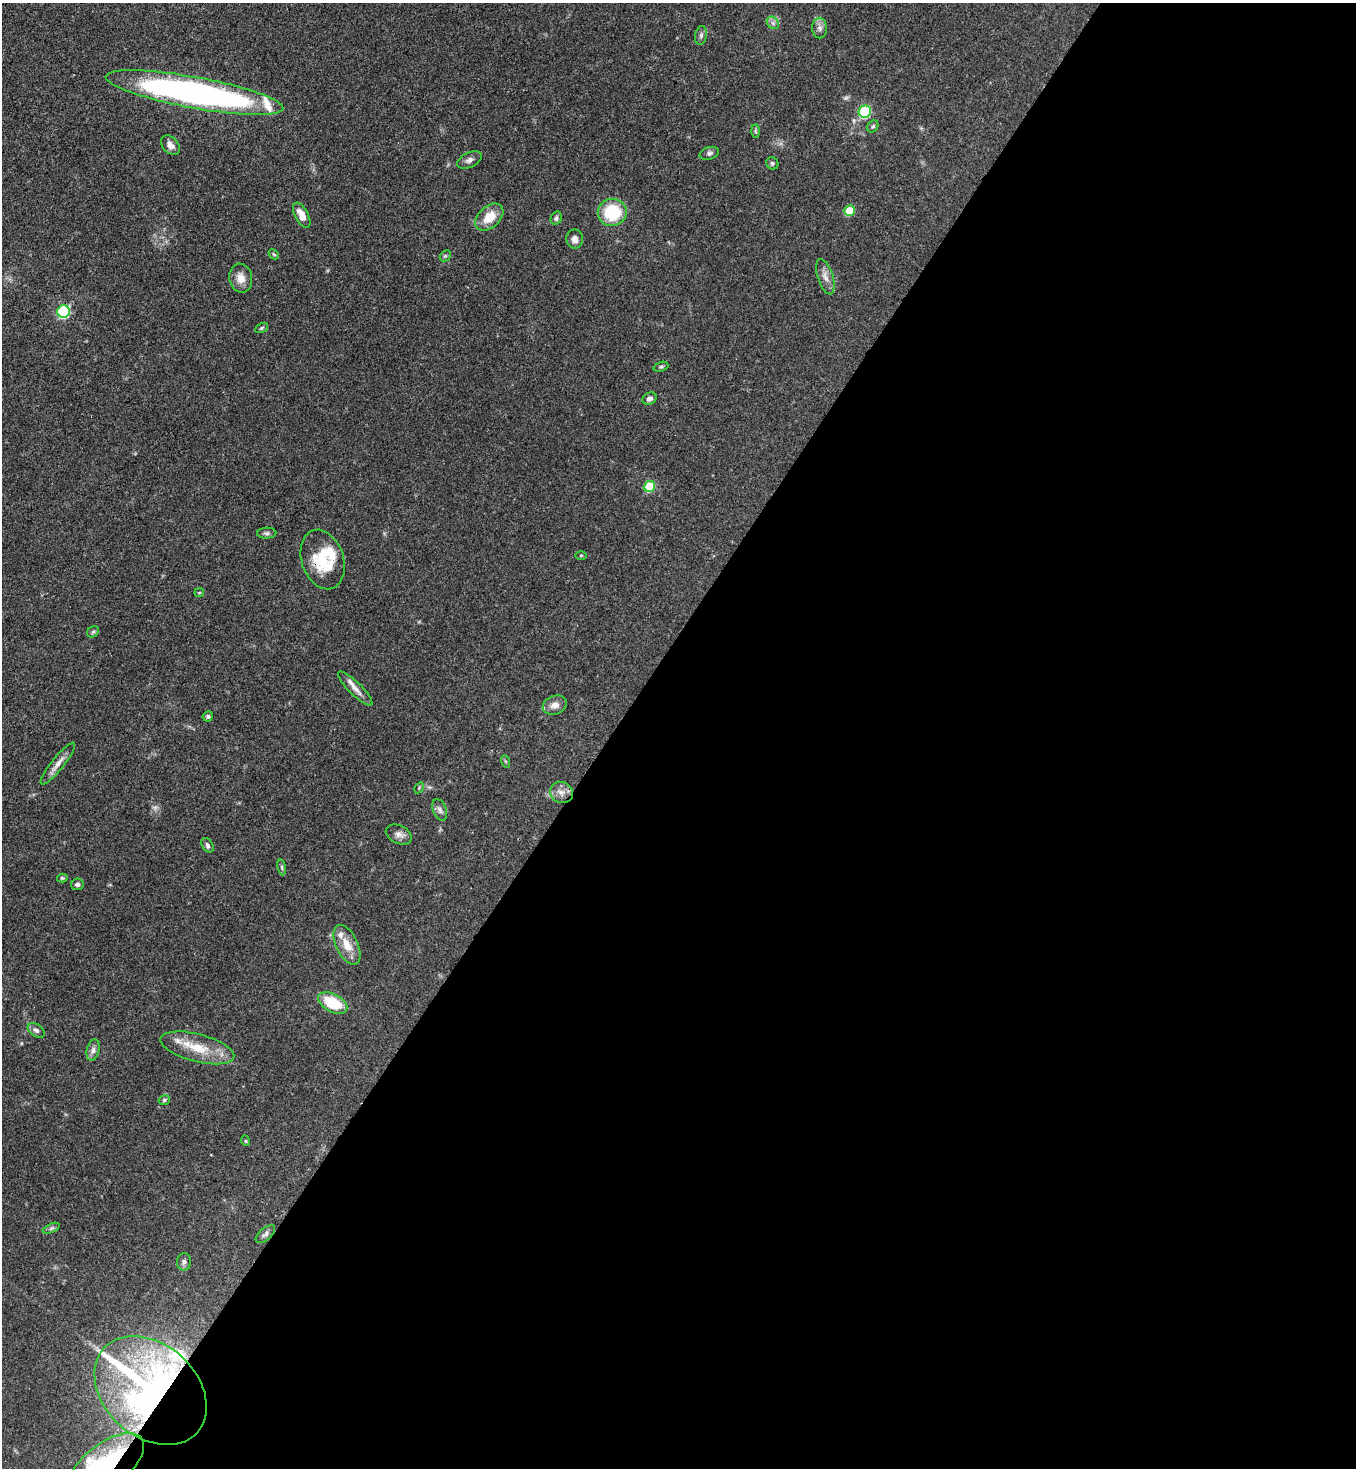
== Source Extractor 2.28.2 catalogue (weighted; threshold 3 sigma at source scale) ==
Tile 12 of 4 x 4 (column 4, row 3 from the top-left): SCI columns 4285-5638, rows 1525-2990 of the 6003 x 5981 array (HDU 1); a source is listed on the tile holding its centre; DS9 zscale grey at full resolution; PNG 1358 x 1470 px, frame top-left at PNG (2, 3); each listed source drawn as its Kron ellipse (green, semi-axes under 4 px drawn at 4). Shown black and unused: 55% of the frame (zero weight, under 3 of 4 exposures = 7% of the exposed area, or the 3 px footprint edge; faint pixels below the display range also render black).
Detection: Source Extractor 2.28.2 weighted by HDU 2 'WHT'; one run over the whole footprint, this tile lists its part. Background 0.0602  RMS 0.0036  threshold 0.0162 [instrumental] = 3 sigma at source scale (4.5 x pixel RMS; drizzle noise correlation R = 1.50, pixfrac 1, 0.05/0.05 arcsec/px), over >= 5 px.
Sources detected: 61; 1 inside a brighter object's white glare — neither listed nor drawn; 4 inside a brighter listed object's ellipse — not listed separately; the other 56 listed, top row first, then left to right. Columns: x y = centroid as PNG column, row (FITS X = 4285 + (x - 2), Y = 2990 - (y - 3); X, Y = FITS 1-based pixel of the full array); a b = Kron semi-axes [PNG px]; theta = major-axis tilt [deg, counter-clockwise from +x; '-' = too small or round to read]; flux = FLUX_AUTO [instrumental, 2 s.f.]
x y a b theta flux
773 23 7 5 -46 1.1
820 28 10 7 -89 1.5
701 35 9 6 81 0.98
194 93 90 15 -10 150
865 112 6 6 - 36
873 126 6 5 - 0.63
755 131 6 4 -88 0.51
170 145 11 7 -49 2.1
709 153 10 6 17 1
469 160 13 7 25 1.4
772 163 6 5 - 0.67
850 211 5 5 - 12
612 212 14 13 - 18
302 215 14 6 -62 4.2
489 217 16 10 43 6.5
556 218 7 5 62 0.84
575 239 9 8 - 1.9
274 254 6 4 -44 0.5
445 256 6 4 43 0.55
825 277 18 7 -72 2.6
241 278 14 11 -79 3.4
64 312 6 6 - 46
261 328 7 4 28 0.54
661 367 7 4 20 0.6
650 399 7 5 29 1.3
650 487 5 5 - 19
267 533 9 5 2 0.88
581 555 5 3 - 0.35
323 559 30 21 -72 15
199 593 5 4 - 0.38
93 632 6 5 - 0.62
355 688 23 6 -45 2.9
555 705 12 9 19 2.6
208 716 5 5 - 0.66
505 761 6 4 -71 0.42
58 764 26 6 51 2.9
419 788 6 4 58 0.42
561 792 12 10 -30 2.7
440 810 11 6 -68 1.3
399 834 14 9 -25 2
207 845 8 5 -58 0.93
282 867 8 4 -81 0.56
62 878 5 4 - 0.52
77 884 6 5 - 1
347 945 21 11 -64 5.7
333 1003 16 9 -28 15
36 1030 9 6 -36 1.2
197 1048 38 14 -15 11
93 1050 11 6 75 1.4
164 1100 6 4 16 0.56
246 1141 5 3 - 0.32
51 1228 9 4 23 0.8
265 1234 12 6 40 1.2
184 1262 8 7 - 1.1
150 1391 63 46 -42 210
106 1465 45 21 37 54
Overlapping masked pixels (flux is a lower limit): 3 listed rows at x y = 323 559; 150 1391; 106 1465
Isophote crosses this tile's border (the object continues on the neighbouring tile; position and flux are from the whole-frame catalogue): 1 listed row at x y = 106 1465